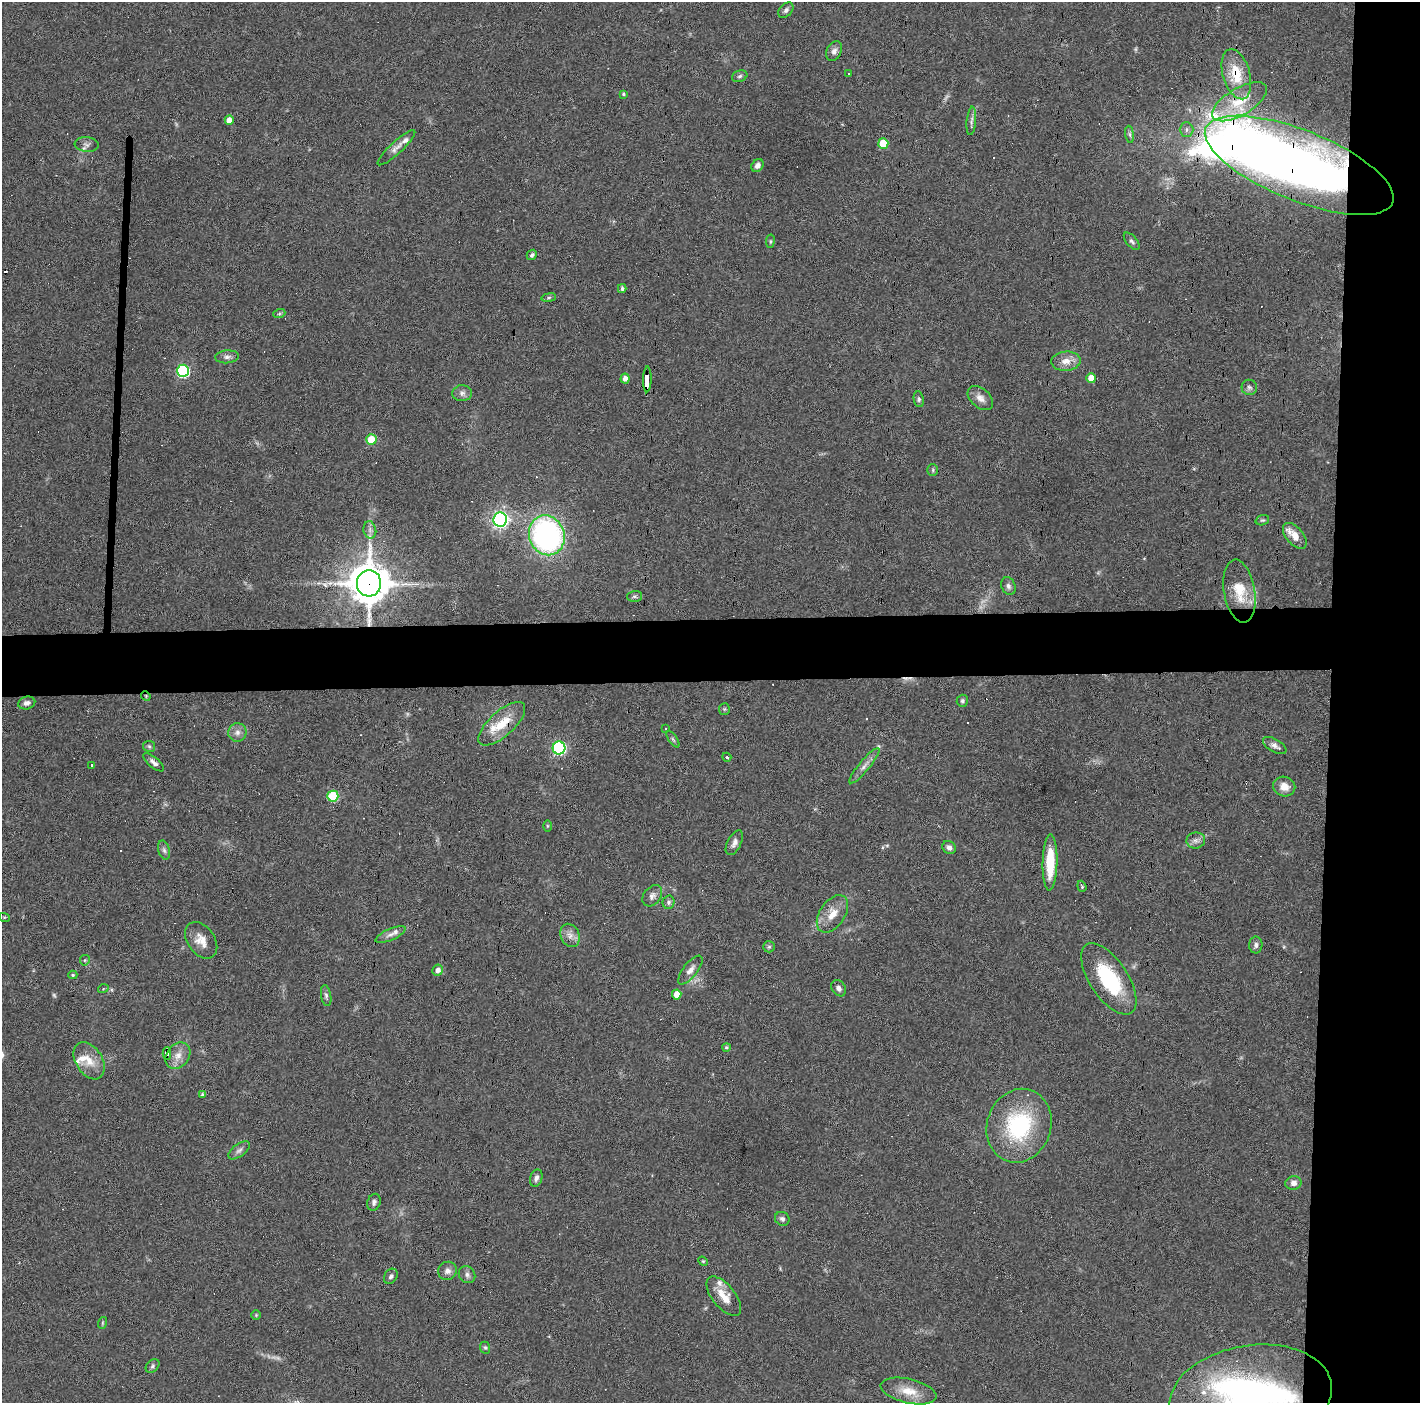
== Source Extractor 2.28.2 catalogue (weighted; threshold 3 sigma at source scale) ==
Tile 6 of 3 x 3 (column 3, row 2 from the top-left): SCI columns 2837-4254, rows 1439-2839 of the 4254 x 4279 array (HDU 1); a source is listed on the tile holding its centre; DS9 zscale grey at full resolution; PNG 1422 x 1405 px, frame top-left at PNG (2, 2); each listed source drawn as its Kron ellipse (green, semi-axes under 4 px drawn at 4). Shown black and unused: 11% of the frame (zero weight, under 3 of 6 exposures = <1% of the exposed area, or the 3 px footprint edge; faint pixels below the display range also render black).
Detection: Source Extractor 2.28.2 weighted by HDU 2 'WHT'; one run over the whole footprint, this tile lists its part. Background 0.0399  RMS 0.004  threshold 0.0164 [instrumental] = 3 sigma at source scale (4.09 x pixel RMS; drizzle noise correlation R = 1.36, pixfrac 0.8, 0.05/0.05 arcsec/px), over >= 5 px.
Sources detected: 140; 3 too faint to see at this stretch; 1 inside a brighter object's white glare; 20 cosmic-ray / hot-pixel residue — neither listed nor drawn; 9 inside a brighter listed object's ellipse — not listed separately; the other 107 listed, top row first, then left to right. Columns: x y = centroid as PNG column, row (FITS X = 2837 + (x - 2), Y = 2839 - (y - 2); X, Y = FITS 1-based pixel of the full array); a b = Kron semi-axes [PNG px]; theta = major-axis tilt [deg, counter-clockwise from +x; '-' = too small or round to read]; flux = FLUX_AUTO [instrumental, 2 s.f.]
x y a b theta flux
786 10 9 6 46 1.1
834 51 10 7 63 1.8
848 74 3 2 - 0.39
1236 74 26 13 -74 11
740 76 8 5 18 0.86
623 94 4 3 - 0.47
1240 102 31 13 30 11
229 120 5 4 - 2.8
971 121 14 4 85 1.3
1187 130 7 7 - 1.2
1130 134 8 4 -81 0.82
883 143 5 5 - 9.6
87 144 12 7 -6 1.6
396 148 25 6 43 2.4
757 165 7 5 51 1.5
1299 165 101 35 -22 390
770 241 7 3 82 0.47
1132 241 10 5 -50 0.97
532 255 5 4 - 0.92
622 288 4 4 - 0.87
549 298 7 4 8 0.68
279 314 6 4 19 0.51
227 357 12 6 4 1.5
1066 361 15 9 4 3.7
183 371 6 6 - 48
1091 378 5 5 - 4.3
625 379 5 4 - 1.9
647 379 13 3 89 78
1249 387 8 7 - 1
462 393 10 8 2 1.5
980 398 15 9 -42 2.7
919 399 8 5 -81 0.79
371 439 5 5 - 11
933 470 6 5 - 0.62
500 519 7 6 - 130
1262 520 7 5 17 0.61
370 530 8 6 -79 1.4
547 535 20 17 -68 89
1295 536 15 8 -50 4.7
369 583 13 12 - 1000
1008 586 9 7 -67 1.3
1239 591 32 15 -80 10
634 596 7 5 2 0.81
146 696 5 4 - 0.46
962 701 6 5 - 0.73
27 703 9 6 15 1.5
724 709 6 5 - 0.5
502 724 29 12 42 9.3
665 728 3 3 - 0.67
237 732 9 9 - 2
673 739 9 3 -56 0.66
149 746 6 5 - 0.72
1275 746 13 6 -29 1.7
559 748 6 6 - 60
727 757 5 4 - 0.66
154 762 13 5 -40 1.5
91 765 2 2 - 0.41
864 766 22 5 50 2.5
1284 787 11 9 -20 3.5
333 796 5 5 - 22
547 826 6 4 -90 0.47
1196 840 9 8 - 1.6
734 843 13 6 62 1.9
949 847 7 6 - 1.4
164 850 10 5 -74 1.1
1050 862 28 7 89 13
1082 886 6 4 -71 0.42
652 896 12 8 51 1.8
669 902 6 6 - 0.93
832 914 21 12 56 5.7
4 917 6 4 -17 0.4
390 935 16 5 24 1.9
570 935 12 9 -66 2.4
201 940 20 13 -55 4.7
1256 945 8 6 88 1.3
769 947 6 5 - 0.7
85 960 5 5 - 0.48
438 970 5 5 - 2
690 970 17 7 52 2.5
73 975 4 4 - 0.51
1109 979 41 19 -56 27
839 988 9 6 -57 1.4
103 989 5 3 - 0.36
677 994 5 4 - 5.2
326 996 11 5 -79 0.96
726 1047 4 4 - 0.57
167 1053 6 4 88 37
178 1056 14 11 50 3.6
89 1061 20 13 -58 5.9
202 1095 4 3 - 0.74
1019 1126 37 32 70 37
239 1150 12 6 37 1.5
536 1178 9 6 72 1.3
1293 1183 8 7 - 2
374 1202 8 6 73 1.1
782 1219 7 6 - 1
703 1261 5 4 - 0.42
447 1271 9 9 - 1.9
467 1275 9 8 - 1.4
391 1276 8 6 54 1.1
724 1296 23 11 -51 6.2
256 1315 5 4 - 0.43
102 1323 6 3 72 0.41
485 1348 6 5 - 0.6
153 1366 8 5 43 0.8
909 1391 28 12 -13 7
1251 1396 82 51 9 170
Overlapping masked pixels (flux is a lower limit): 6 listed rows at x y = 1236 74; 1299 165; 647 379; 369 583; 146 696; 167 1053
Isophote crosses this tile's border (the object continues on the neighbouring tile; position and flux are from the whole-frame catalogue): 2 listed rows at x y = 909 1391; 1251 1396